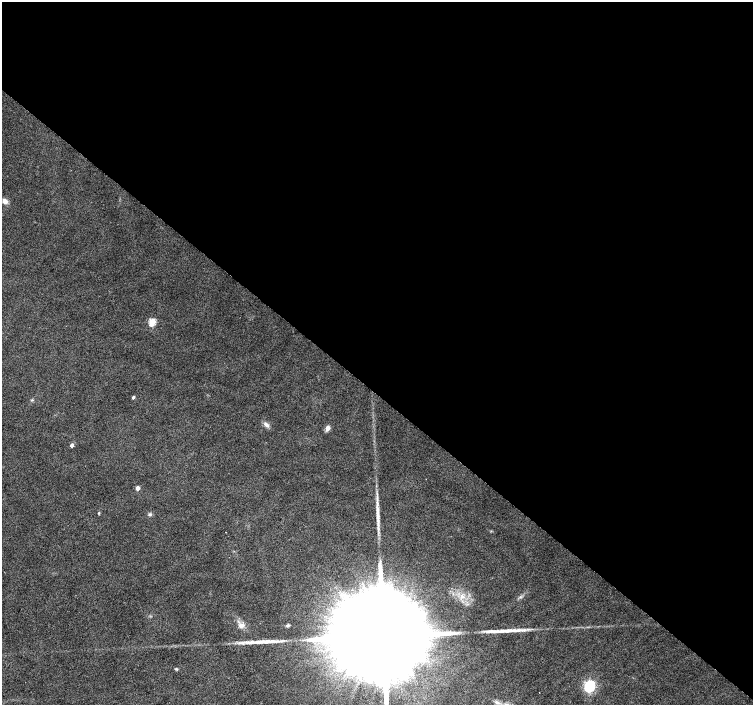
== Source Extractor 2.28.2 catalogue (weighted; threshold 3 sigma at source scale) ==
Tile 3 of 4 x 4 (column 3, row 1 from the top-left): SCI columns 3008-4508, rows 4453-5858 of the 6009 x 6027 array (HDU 1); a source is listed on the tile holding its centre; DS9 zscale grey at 2 x 2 block average (1 PNG px = mean of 2 x 2 image px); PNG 755 x 707 px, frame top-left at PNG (2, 2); no overlay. Shown black and unused: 56% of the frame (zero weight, under 2 of 3 exposures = <1% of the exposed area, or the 3 px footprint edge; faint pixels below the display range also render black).
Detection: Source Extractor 2.28.2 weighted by HDU 2 'WHT'; one run over the whole footprint, this tile lists its part. Background 0.0153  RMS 0.0065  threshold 0.0292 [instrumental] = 3 sigma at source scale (4.5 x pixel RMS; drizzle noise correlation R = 1.50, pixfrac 1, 0.0396/0.0396 arcsec/px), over >= 5 px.
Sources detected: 25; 1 inside a brighter object's white glare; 3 long thin detections or spike segments (spike, bleed or trail) — not listed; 2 inside a brighter listed object's ellipse — not listed separately; the other 19 listed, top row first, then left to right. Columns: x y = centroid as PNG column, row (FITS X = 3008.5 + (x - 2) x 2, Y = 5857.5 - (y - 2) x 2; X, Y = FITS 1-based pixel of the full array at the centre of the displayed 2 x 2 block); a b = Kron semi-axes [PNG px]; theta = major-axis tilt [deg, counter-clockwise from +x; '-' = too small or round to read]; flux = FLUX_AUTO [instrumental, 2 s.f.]
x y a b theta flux
5 201 6 5 - 8.6
152 322 3 3 - 66
133 397 3 2 - 3.5
32 400 4 2 - 1.3
266 424 8 4 -34 6.2
327 428 3 3 - 23
72 445 3 2 - 7.9
138 488 3 3 - 10
377 512 29 4 -87 20
99 513 3 2 - 1.8
150 514 4 4 - 2.9
226 532 2 2 - 0.54
241 625 9 6 6 8.8
288 625 5 3 - 2.9
505 631 29 5 3 19
384 635 57 16 47 130000
176 669 4 3 - 2.1
589 687 5 4 - 200
497 702 8 4 -17 5.6
Isophote crosses this tile's border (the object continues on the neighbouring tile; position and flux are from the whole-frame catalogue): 1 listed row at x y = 384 635